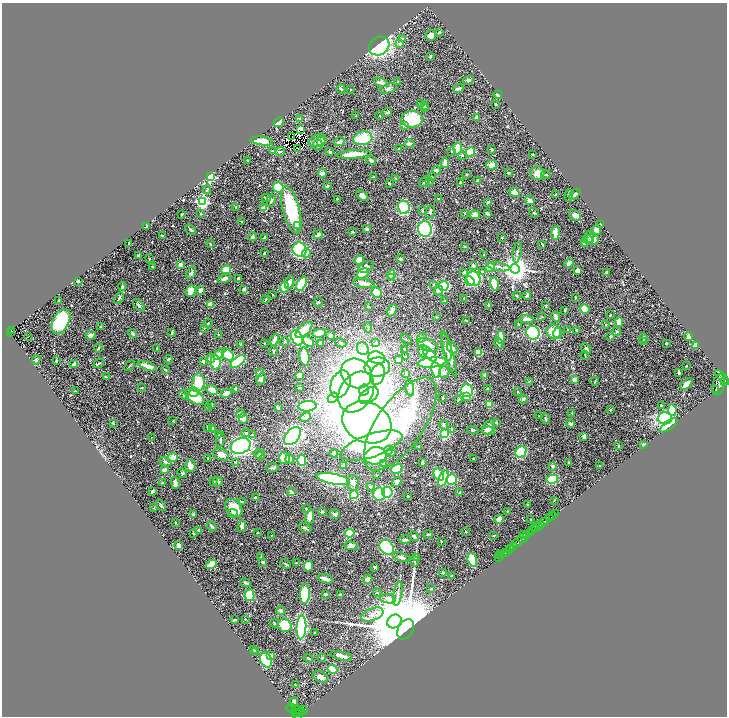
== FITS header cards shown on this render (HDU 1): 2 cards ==
NAXIS1  =                 1449
NAXIS2  =                 1428

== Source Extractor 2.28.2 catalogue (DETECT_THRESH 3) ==
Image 1449 x 1428 px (HDU 1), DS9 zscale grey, zoomed out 1/2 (1 PNG px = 2 x 2 image px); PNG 729 x 718 px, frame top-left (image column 1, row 1427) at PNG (2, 3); each listed source drawn as its Kron ellipse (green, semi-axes under 4 px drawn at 4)
Background 0.725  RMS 0.032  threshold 0.0958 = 3 sigma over >= 5 px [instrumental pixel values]
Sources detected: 611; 30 cannot appear on this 1/2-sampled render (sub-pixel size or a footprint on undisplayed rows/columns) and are neither listed nor drawn; of the other 581, the 500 brightest by FLUX_AUTO listed and drawn (81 fainter detections omitted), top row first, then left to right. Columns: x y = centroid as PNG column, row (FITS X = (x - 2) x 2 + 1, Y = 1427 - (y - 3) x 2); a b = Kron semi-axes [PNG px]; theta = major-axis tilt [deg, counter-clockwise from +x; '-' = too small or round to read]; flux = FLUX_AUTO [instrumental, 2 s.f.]
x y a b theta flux
439 32 3 2 - 8.1
431 36 5 5 - 30
402 39 4 3 - 12
400 44 4 3 - 6.8
379 46 11 9 30 630
430 57 3 2 - 8.3
468 80 6 4 26 10
397 81 3 2 - 3.9
381 82 7 4 -16 27
341 89 4 3 - 6.1
350 89 2 2 - 9.2
388 89 9 4 21 19
458 89 5 2 - 13
498 95 4 3 - 14
420 104 2 2 - 13
495 104 2 2 - 3.9
424 105 3 2 - 4.1
425 108 4 3 - 14
387 112 5 3 - 9.1
356 116 2 2 - 4
380 116 2 2 - 4
300 118 3 3 - 6.3
476 118 4 2 - 18
412 119 11 8 0 220
279 122 5 3 - 58
405 125 4 3 - 28
300 129 4 3 - 61
292 136 2 1 - 4.1
363 138 9 6 14 170
262 141 11 4 -7 65
318 141 9 6 17 50
321 141 5 4 - 25
339 142 5 3 - 23
409 144 5 3 - 18
318 145 5 5 - 15
298 149 2 1 - 8.6
399 149 3 2 - 5.2
458 149 6 4 -82 110
492 150 3 3 - 5
273 151 4 2 - 5.9
280 151 5 3 - 8.2
451 151 2 2 - 8.3
330 152 4 3 - 8.3
470 152 5 3 - 200
354 154 17 3 4 110
533 154 2 2 - 4
462 155 4 3 - 7.3
247 160 2 2 - 6
371 160 5 4 - 17
445 163 5 3 - 58
492 165 5 5 - 33
437 170 4 3 - 17
322 173 4 3 - 34
508 173 3 2 - 3.7
538 173 7 7 - 47
467 175 2 2 - 8
546 175 5 2 - 6.7
373 176 3 2 - 4
210 177 3 3 - 720
431 177 3 2 - 5.6
396 178 3 3 - 3.7
478 180 4 2 - 5.2
425 182 6 3 46 7.5
430 182 3 2 - 3.4
389 183 3 2 - 8.4
460 183 3 2 - 14
327 186 4 3 - 6.9
278 187 5 5 - 180
207 190 4 3 - 7.1
514 192 5 4 - 37
556 194 3 2 - 4.6
575 194 6 3 44 13
362 196 6 4 -32 32
569 196 6 2 88 6.1
266 198 4 3 - 14
438 198 3 2 - 3.6
338 199 4 2 - 4
271 200 6 4 75 13
530 200 5 4 - 25
202 202 4 4 - 1200
488 202 3 3 - 7.6
236 207 4 3 - 8.7
404 207 7 6 - 510
264 208 4 3 - 44
291 210 24 8 -75 430
422 210 4 3 - 5.8
430 212 6 3 78 17
487 213 3 2 - 15
534 213 5 2 - 4.8
201 214 3 3 - 4.7
465 214 4 2 - 3.9
182 215 2 2 - 8.2
475 215 5 3 - 39
575 216 6 5 - 38
242 222 3 2 - 5.3
601 224 3 1 - 3.5
146 226 3 2 - 6.4
297 226 3 3 - 9
367 229 3 2 - 20
425 229 8 6 -79 510
191 230 6 3 -45 11
596 230 5 4 - 23
353 232 3 3 - 4.4
555 233 7 3 87 68
318 235 5 3 - 18
163 236 3 2 - 4.7
253 237 4 4 - 9.9
589 237 6 3 -80 6.8
264 238 3 2 - 12
502 238 2 2 - 3.6
587 239 5 3 - 5.9
593 239 6 5 - 44
584 243 4 3 - 12
129 244 3 2 - 28
210 244 3 2 - 4.6
542 244 4 2 - 9.7
464 246 2 2 - 5.7
300 250 7 7 - 640
517 252 10 3 83 12
264 253 4 2 - 5
306 253 4 3 - 20
484 255 2 2 - 3.7
138 256 3 3 - 7.2
149 259 3 2 - 4.5
400 259 3 2 - 8.4
359 260 5 4 - 79
569 263 5 3 - 29
180 264 3 3 - 22
473 265 3 3 - 7.5
152 267 3 3 - 7.8
366 267 8 5 21 21
490 267 5 4 - 100
499 267 11 3 -11 14
515 269 5 4 - 8300
226 270 5 4 - 140
578 270 4 4 - 31
483 271 4 3 - 6.4
464 272 3 3 - 4.3
606 272 3 3 - 9.8
191 273 7 4 64 17
363 273 6 4 31 100
392 275 4 3 - 79
391 277 3 3 - 91
224 278 7 3 19 27
238 278 3 2 - 16
474 279 7 6 - 290
78 281 3 2 - 7.9
470 281 5 4 - 190
289 282 7 3 69 46
364 283 11 4 -8 45
302 284 8 4 63 350
433 284 4 2 - 4
494 284 7 4 -78 110
122 286 4 3 - 11
444 286 5 5 - 280
284 287 5 4 - 180
244 289 4 3 - 18
200 290 4 3 - 20
191 291 6 5 - 96
438 291 5 4 - 14
377 293 5 5 - 92
273 295 3 2 - 3.7
527 295 4 3 - 11
516 296 3 2 - 7.2
575 297 3 2 - 4.1
119 298 6 2 60 10
464 298 3 2 - 4
265 300 4 2 - 4.7
59 301 2 2 - 9.3
445 301 3 3 - 3.8
318 302 5 3 - 6.8
210 304 4 3 - 66
139 305 7 3 -47 10
489 305 3 3 - 18
546 305 3 2 - 4.1
368 306 3 3 - 4.1
585 309 5 4 - 88
392 310 6 3 62 22
565 310 3 2 - 5.5
610 315 3 2 - 5.2
436 317 4 3 - 4.3
542 317 3 2 - 3.6
556 317 5 3 - 29
526 319 7 3 -5 26
466 320 4 2 - 4.3
61 321 13 8 63 480
619 322 4 3 - 72
208 323 5 3 - 6
518 324 4 2 - 5.4
606 325 4 3 - 4.6
101 327 2 2 - 5.2
368 327 5 3 - 7.3
204 328 4 3 - 5.8
11 330 2 2 - 61
304 330 10 5 42 93
568 330 3 2 - 4.4
576 330 3 3 - 7.1
554 331 7 7 - 150
617 331 4 3 - 7.4
172 332 4 3 - 4.7
10 333 3 2 - 49
319 333 7 4 9 69
533 333 7 6 - 740
558 333 5 3 - 93
133 334 5 4 - 11
218 334 3 2 - 3.8
91 335 5 4 - 27
331 335 5 3 - 19
29 336 2 1 - 12
610 336 3 3 - 12
688 336 5 3 - 21
501 337 6 3 -83 82
297 338 8 5 -65 410
422 338 5 2 - 6.4
643 338 5 3 - 6.7
406 339 6 2 -37 5.6
274 340 6 3 59 30
308 341 6 3 -40 120
643 341 3 3 - 8.5
284 342 4 2 - 5.1
264 343 2 2 - 4.2
320 343 3 3 - 14
341 343 6 3 -23 13
376 343 4 4 - 10
499 343 5 4 - 14
666 343 2 2 - 7
241 344 3 3 - 6.6
427 345 11 6 -19 160
696 345 4 3 - 30
447 347 14 5 -80 32
98 348 4 3 - 5.5
452 348 6 4 -46 28
586 348 6 4 -50 12
157 349 3 3 - 5.1
363 349 6 5 - 26
404 350 2 2 - 5
273 351 5 3 - 6.6
423 351 6 4 87 50
478 352 4 4 - 90
219 354 6 4 50 43
429 354 9 4 -51 270
449 354 23 4 -73 56
228 355 7 5 -42 140
585 355 4 2 - 5.3
304 357 9 5 -82 170
405 357 3 3 - 7.3
211 358 5 3 - 68
377 358 8 6 -16 880
169 359 4 3 - 5.6
398 359 3 3 - 14
36 360 5 4 - 8.4
56 361 4 3 - 5.2
203 361 4 3 - 12
238 361 9 4 38 380
216 362 7 4 -84 270
432 362 14 5 6 680
99 363 5 2 - 6.3
74 364 4 2 - 10
130 366 6 2 45 6.3
148 366 9 3 -20 63
686 366 2 1 - 3.6
377 367 13 9 7 770
166 370 4 2 - 4.2
436 370 8 4 -79 220
444 372 6 5 - 19
679 372 4 2 - 11
259 373 3 3 - 15
406 373 4 2 - 5.6
356 374 16 14 -38 840
377 375 10 7 74 340
485 375 3 2 - 31
299 376 3 3 - 74
106 377 4 2 - 7.2
722 377 9 4 -48 2800
261 379 6 4 68 18
574 380 4 3 - 23
529 381 3 3 - 4.3
595 381 4 2 - 3.7
198 382 9 6 86 170
724 382 2 1 - 160
340 384 14 9 68 890
686 384 7 3 47 31
719 385 10 6 76 3500
141 388 3 3 - 5.5
300 388 3 3 - 4.5
410 388 8 3 -81 12
236 389 3 3 - 6.7
488 389 3 3 - 12
716 389 2 2 - 370
212 390 6 4 -30 49
364 390 5 5 - 900
75 391 2 2 - 3.8
467 391 6 6 - 270
194 392 5 4 - 19
356 392 22 16 58 5400
518 392 3 3 - 4.1
226 393 5 3 - 49
184 395 5 4 - 10
369 396 11 6 35 960
467 396 3 2 - 47
195 397 11 6 -33 140
333 398 6 4 43 15
443 398 4 3 - 6.9
523 399 4 4 - 11
458 400 4 2 - 4.6
489 404 4 3 - 48
212 405 3 3 - 7.3
661 405 3 2 - 10
307 406 9 5 4 540
208 407 4 2 - 4.5
278 408 3 2 - 7.7
610 410 3 2 - 6
672 410 5 3 - 130
241 413 4 4 - 9.4
572 413 3 2 - 3.5
539 416 3 2 - 4.3
305 417 5 3 - 23
243 418 5 4 - 33
665 418 7 6 - 550
545 419 5 2 - 5.6
173 421 3 3 - 3.5
367 422 25 20 -25 5000
496 422 3 3 - 8.4
113 424 3 2 - 4.2
400 424 54 23 55 460
571 424 4 3 - 14
443 425 5 4 - 9.7
669 425 10 4 37 140
207 427 4 2 - 3.6
488 427 8 5 52 49
212 428 3 3 - 14
452 429 4 3 - 7.5
473 430 6 3 -7 8.1
489 431 6 4 -9 34
246 433 4 4 - 13
445 434 4 3 - 260
218 435 3 3 - 5
252 435 3 3 - 4.9
292 436 10 6 51 1200
151 437 2 2 - 5.1
584 437 4 3 - 18
220 439 8 3 82 12
644 444 3 2 - 14
241 446 10 7 22 1400
371 446 32 11 19 390
419 446 3 2 - 8.3
618 446 3 2 - 4.4
388 450 4 4 - 21
521 452 6 5 - 460
259 453 5 4 - 13
334 453 4 3 - 6.5
391 453 4 4 - 28
221 454 8 5 -22 42
261 456 4 4 - 16
376 456 11 8 10 720
172 458 5 3 - 110
208 458 2 2 - 6.7
284 458 6 5 - 96
473 458 2 2 - 5.2
290 459 4 4 - 20
302 460 5 3 - 180
165 462 6 4 -14 16
236 462 4 3 - 5.4
422 462 3 2 - 7.3
569 463 2 2 - 6.8
384 464 3 3 - 6
190 465 6 5 - 28
344 465 3 3 - 16
553 466 3 3 - 17
599 466 2 2 - 3.8
273 468 6 3 2 16
397 469 6 4 30 140
164 470 4 3 - 16
182 473 5 3 - 7.5
439 474 6 4 -59 260
377 475 2 2 - 3.6
443 478 8 4 68 290
333 479 17 5 -11 790
452 479 5 5 - 350
552 479 6 4 11 140
213 482 3 3 - 3.7
218 482 5 5 - 14
397 482 5 4 - 39
162 483 2 2 - 5.4
175 483 6 4 -75 23
353 483 8 6 -86 25
370 486 4 3 - 9.6
152 491 4 2 - 8.2
291 492 3 2 - 28
387 492 5 5 - 270
459 493 3 3 - 6
379 494 6 6 - 180
354 495 4 4 - 240
407 496 2 2 - 4.9
255 498 4 2 - 9.9
554 501 3 1 - 3.5
242 502 4 3 - 6.1
527 504 2 2 - 6.2
161 505 6 2 -56 5.5
154 508 2 2 - 3.6
234 508 10 7 -47 130
306 509 3 2 - 6.1
322 511 4 3 - 7.7
507 511 3 3 - 3.8
233 513 5 4 - 15
335 514 5 4 - 16
555 514 2 1 - 12
194 515 3 2 - 14
553 515 2 1 - 32
310 517 8 3 82 38
549 518 2 1 - 23
499 519 4 3 - 54
531 520 2 2 - 6.4
545 521 4 2 - 970
176 522 3 2 - 4.5
541 524 2 2 - 310
212 526 5 3 - 13
242 526 6 3 83 18
535 526 3 1 - 120
539 526 2 2 - 440
305 528 6 3 -22 13
534 529 4 2 - 120
199 530 3 3 - 9.7
533 530 3 1 - 51
465 531 2 2 - 3.8
258 532 2 1 - 3.4
194 533 3 3 - 5.3
350 533 5 4 - 170
530 533 3 2 - 420
428 534 4 2 - 8.7
524 534 2 1 - 90
271 535 3 3 - 4.8
414 536 5 2 - 11
494 536 3 2 - 3.5
527 536 2 1 - 100
523 538 6 3 60 720
405 539 6 3 2 13
441 542 2 2 - 6.6
518 542 6 3 47 1800
179 546 4 3 - 24
351 546 7 4 -3 17
514 546 2 1 - 130
387 547 8 6 -46 600
510 548 3 2 - 650
509 550 2 1 - 350
505 552 2 2 - 150
502 555 2 1 - 140
500 556 3 1 - 9.9
261 557 3 3 - 4.1
401 557 9 3 -20 20
416 558 4 3 - 6.9
498 558 2 1 - 44
472 560 7 4 -72 130
415 561 5 3 - 7.9
263 562 3 3 - 7.8
296 563 3 2 - 6.4
211 564 6 3 31 100
285 564 6 2 -29 6
308 566 5 4 - 68
375 567 4 3 - 7.9
443 573 3 3 - 6.6
451 576 2 2 - 6.5
325 579 8 2 -18 42
368 579 5 4 - 31
246 583 5 3 - 12
431 589 3 3 - 4.6
377 593 4 3 - 7
305 594 10 5 88 420
325 594 3 2 - 6.8
340 594 2 2 - 7.1
398 594 12 3 81 22
250 595 6 4 -76 210
388 599 8 4 -8 40
281 611 4 3 - 16
372 614 12 6 22 45
245 619 2 1 - 3.9
234 620 4 3 - 6
394 621 7 6 - 25000
274 623 4 3 - 5.8
285 625 7 6 - 170
301 627 12 5 86 900
406 629 11 7 57 45000
315 632 2 2 - 4.4
254 650 3 2 - 5.5
255 651 4 3 - 6.3
271 656 4 3 - 29
341 656 11 3 -11 42
308 658 5 2 - 7.6
322 658 4 3 - 6.9
266 660 8 5 -62 320
332 669 5 4 - 190
320 677 8 5 -22 25
295 685 3 2 - 4.7
294 702 5 4 - 22
291 708 5 2 - 37
297 710 5 2 - 150
303 710 4 2 - 120
301 712 2 1 - 120
297 713 3 2 - 300
297 715 6 2 -51 270
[81 fainter detections neither listed nor drawn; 30 sub-pixel or undisplayed-footprint detections neither listed nor drawn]